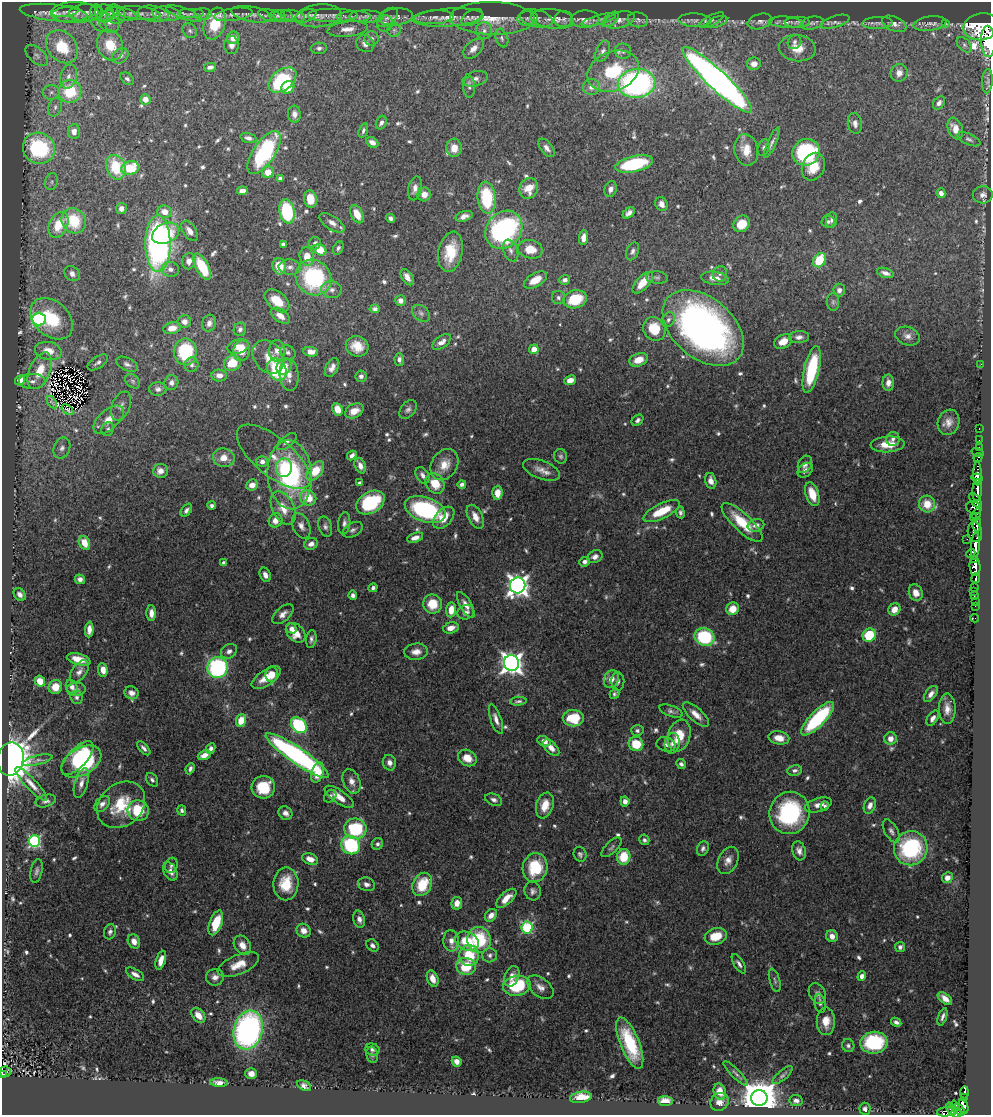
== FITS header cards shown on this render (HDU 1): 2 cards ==
NAXIS1  =                  989
NAXIS2  =                 1113

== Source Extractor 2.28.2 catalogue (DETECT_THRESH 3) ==
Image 989 x 1113 px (HDU 1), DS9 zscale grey, 1 PNG px = 1 image px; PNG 993 x 1117 px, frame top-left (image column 1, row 1113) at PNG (2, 2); each listed source drawn as its Kron ellipse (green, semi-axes under 4 px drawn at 4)
Background 0.616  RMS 0.026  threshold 0.078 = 3 sigma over >= 5 px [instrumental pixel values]
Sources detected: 754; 3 with non-positive FLUX_AUTO (blend fragments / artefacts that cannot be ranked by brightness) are neither listed nor drawn; of the other 751, the 500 brightest by FLUX_AUTO listed and drawn (251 fainter detections omitted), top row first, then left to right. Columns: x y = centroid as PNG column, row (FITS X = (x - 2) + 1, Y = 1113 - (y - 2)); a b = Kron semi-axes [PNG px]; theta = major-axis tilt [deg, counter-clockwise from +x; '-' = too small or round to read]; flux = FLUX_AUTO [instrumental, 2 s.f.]
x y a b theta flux
66 12 13 5 10 5.7
96 12 8 6 88 5
54 13 34 8 -6 26
75 13 24 10 1 21
86 13 17 8 1 14
104 13 10 9 - 7.7
110 13 11 5 31 5
139 13 22 6 -6 15
184 13 19 5 -20 10
115 14 10 9 - 8.1
122 14 15 6 -11 11
153 14 16 8 -9 11
166 14 14 7 -8 13
192 14 13 5 0 7.8
203 14 9 5 2 5.1
233 14 19 6 9 11
251 14 20 7 -11 15
270 15 12 5 -15 8.2
333 15 25 7 0 16
277 16 8 6 1 4.7
283 16 10 6 -6 7
293 16 12 5 -12 6.1
305 16 11 5 20 7.1
319 16 23 11 6 20
354 17 17 5 1 11
366 17 17 6 -1 13
387 17 12 7 38 8.8
396 17 17 8 8 14
434 17 20 7 4 13
472 17 11 7 31 9.2
448 18 35 9 4 33
492 18 42 16 -1 61
528 18 10 7 9 8.5
536 18 17 8 -14 12
552 19 22 10 -7 22
564 19 9 8 - 8.3
585 19 14 8 2 16
610 19 10 5 41 4.3
599 20 17 5 15 7.5
620 20 15 8 15 12
638 20 10 7 -9 6.6
695 20 16 7 -3 10
711 20 14 5 27 5.2
760 21 13 7 15 8.7
109 22 11 10 - 16
717 22 11 5 20 4.4
786 22 17 5 -4 9.8
797 22 12 5 1 6.1
835 22 15 5 17 7.2
98 23 11 5 -44 6.5
812 23 12 6 11 6.8
877 23 15 6 2 7.9
930 23 16 7 8 11
945 23 3 2 - 9.2
215 24 16 10 72 85
385 24 8 7 - 8.9
894 24 13 7 -23 9.7
982 27 18 13 10 6700
347 29 20 7 6 17
394 30 7 7 - 5.3
190 31 8 6 -48 5.3
484 31 8 8 - 8.8
233 38 6 6 - 19
372 38 7 7 - 6
502 38 10 6 -69 5.8
988 41 16 7 -88 3500
794 42 7 6 - 5.3
365 44 9 8 - 9.6
110 45 16 12 -67 58
231 45 9 7 87 9.5
964 45 9 5 -46 5.1
62 47 18 14 -47 81
319 48 8 5 2 6.1
797 48 18 13 -7 29
473 49 12 7 44 13
603 51 11 6 67 7.5
623 51 8 7 - 6.5
37 55 13 7 -42 9.1
120 56 9 7 32 8.9
754 64 7 6 - 14
210 67 6 4 13 6.3
613 71 26 19 22 91
899 73 9 8 - 12
68 76 12 8 75 14
127 79 7 5 -39 4.9
475 79 13 7 15 9.7
282 80 16 10 37 140
717 80 47 9 -43 1300
987 81 12 5 86 5.6
637 83 19 14 6 430
288 87 7 6 - 44
469 87 11 6 -89 6.2
591 87 8 8 - 9.4
70 91 11 11 - 82
51 92 8 7 - 7.3
145 99 5 5 - 14
939 103 7 5 54 7.3
55 107 9 6 73 7.3
294 114 8 6 -85 9.5
381 123 7 5 65 6.3
855 123 10 7 -80 9.3
955 129 11 7 -68 22
363 130 7 4 72 4.2
74 131 7 6 - 12
248 138 8 5 -15 6.6
969 139 12 5 -24 5.3
372 142 6 5 - 10
772 143 17 4 66 6.6
39 148 16 15 - 190
454 148 9 7 -87 18
546 148 10 6 -52 9.1
764 148 8 5 76 4.8
746 150 16 12 -79 30
806 152 14 13 - 170
264 153 25 11 56 190
634 164 19 8 13 130
116 167 12 9 -67 74
813 167 14 11 66 41
130 168 9 6 13 71
268 172 6 6 - 28
280 178 4 3 - 6.2
52 182 8 6 74 6.1
415 188 12 6 77 12
529 188 10 9 - 30
611 189 8 6 69 8.6
242 191 5 4 - 13
941 193 5 4 - 9.3
424 194 7 6 - 17
983 195 10 8 6 8.8
487 198 16 9 -84 120
310 199 9 6 -82 34
661 204 7 6 - 13
121 209 5 5 - 10
287 211 12 7 -79 130
164 212 7 6 - 21
629 213 7 4 40 7.3
357 214 10 6 -63 27
464 216 9 5 18 10
390 218 5 4 - 5.3
831 220 8 5 84 4.9
74 221 13 11 -55 83
828 222 6 6 - 4.8
332 223 14 7 -33 12
741 224 9 7 48 40
58 225 14 9 64 60
504 230 20 17 49 380
189 231 11 6 -56 13
166 233 14 9 25 61
583 238 7 4 83 14
315 243 6 6 - 6.5
158 244 28 12 -90 650
283 244 4 4 - 5
338 248 7 5 64 4.6
530 249 12 9 -11 32
320 250 7 5 -32 47
511 251 11 7 -69 8.1
633 251 9 6 68 6
450 252 20 12 79 55
307 257 9 7 -78 24
819 260 7 6 - 64
189 261 8 6 78 12
279 266 8 6 -78 40
202 267 14 6 -62 80
290 267 11 7 -4 11
170 269 9 7 -15 10
885 273 9 4 -18 8.8
72 274 8 6 -45 11
720 274 8 7 - 5.8
313 277 19 17 -46 200
407 277 9 5 -59 13
657 278 11 6 -4 4.9
715 278 14 6 -8 15
535 280 12 7 31 24
565 280 5 4 - 6
643 283 13 6 48 31
332 290 10 8 -11 10
839 290 6 6 - 7.7
558 298 6 6 - 5
575 299 12 9 15 65
400 300 5 5 - 10
277 301 14 8 -40 37
833 302 9 6 90 4.8
375 309 5 4 - 5.4
421 313 10 7 -38 6.2
280 316 11 6 -36 16
39 319 7 6 - 230
52 319 24 17 -43 120
668 320 8 6 57 6
184 321 7 6 - 11
209 323 8 6 73 11
172 328 9 6 12 20
703 328 46 30 -40 860
240 329 7 6 - 6.2
654 329 12 10 -57 52
908 336 12 9 -19 11
799 337 10 6 4 8.1
783 341 9 6 26 21
442 342 11 6 36 11
357 346 11 10 - 29
238 347 11 7 18 17
534 349 5 5 - 19
48 351 13 9 -11 30
242 351 10 8 76 35
277 351 11 8 87 13
185 352 13 11 -90 130
288 352 8 7 - 6.5
311 352 7 5 -5 14
268 357 18 14 -53 25
399 359 6 5 - 6.9
639 360 9 6 19 25
98 362 12 6 33 6.8
232 363 8 7 - 50
127 364 11 6 -26 6.9
981 364 2 2 - 15
192 365 7 7 - 6.2
284 367 8 7 - 17
332 368 10 6 63 10
277 369 12 9 -61 130
812 369 24 7 77 130
40 371 19 10 67 46
219 375 8 6 -4 11
289 375 16 9 -83 17
361 376 6 5 - 6.2
20 380 5 5 - 20
570 380 6 4 23 13
32 381 13 7 -1 12
133 381 8 6 -42 4.7
171 383 7 7 - 7.6
888 383 8 6 89 12
158 389 8 7 - 7.4
52 402 7 3 -58 4.1
121 406 15 9 67 11
337 409 6 5 - 21
408 409 10 7 53 6.4
67 410 6 3 -37 4.7
354 411 10 6 27 16
108 420 18 10 41 28
637 420 6 4 39 5.3
949 422 13 10 71 15
108 429 7 6 - 5.1
979 429 3 2 - 16
893 439 7 6 - 6.1
979 440 2 2 - 8
287 441 11 5 38 7.9
888 444 17 8 3 35
979 447 2 2 - 12
62 448 11 8 68 9.4
978 453 6 2 -18 25
352 455 5 4 - 6.6
561 456 7 6 - 4.5
274 457 45 19 -39 40
224 458 11 9 -14 23
978 458 5 3 - 37
262 461 6 5 - 7.9
805 464 9 6 63 8.5
445 465 17 12 58 29
360 466 8 5 -65 11
284 468 9 8 - 29
542 470 19 9 -20 17
805 470 8 6 40 6.5
160 471 7 7 - 12
315 471 11 6 50 49
977 474 12 4 -89 450
290 475 34 22 -86 270
422 475 9 6 -60 7.6
977 478 6 4 -12 620
711 481 8 5 -75 12
359 483 3 3 - 4.3
435 483 10 9 - 38
462 484 4 4 - 5.8
252 485 6 5 - 15
977 490 11 5 86 1600
497 493 7 5 86 17
812 494 12 6 -71 31
308 498 8 7 - 36
975 500 8 4 -52 220
370 503 15 10 30 120
927 504 8 8 - 33
212 506 4 3 - 5.3
283 508 18 11 -63 33
974 508 8 6 -23 380
186 510 7 4 53 5.8
425 510 21 12 -19 240
662 511 20 7 26 49
680 512 6 4 -82 4.7
977 514 6 4 79 420
475 517 13 7 -63 18
973 517 3 2 - 200
444 518 13 8 48 32
276 520 7 6 - 21
742 522 26 9 -43 60
344 523 11 6 84 7
977 524 7 3 87 320
756 525 8 6 12 7.9
301 526 13 8 -66 13
325 526 10 6 -74 6.5
353 530 11 6 31 6.1
975 532 10 7 -78 800
415 538 8 4 18 11
967 539 2 2 - 8.8
84 543 7 5 -65 24
311 544 7 5 23 9.4
975 546 14 4 85 2000
971 553 5 3 - 230
595 557 8 6 25 8.5
974 559 4 2 - 310
585 562 5 4 - 7.6
224 563 4 3 - 5.2
975 566 10 5 -85 1200
265 575 7 5 -66 10
976 578 5 3 - 130
80 579 5 4 - 7
518 585 8 7 - 1200
975 587 3 3 - 190
373 588 4 4 - 4.7
973 591 3 2 - 8
916 593 8 6 -69 15
20 594 7 5 -51 7.7
353 595 4 4 - 6.9
975 596 4 3 - 61
975 601 2 2 - 7.9
432 604 9 9 - 42
466 605 15 6 -60 13
975 606 2 2 - 8.3
733 609 6 6 - 24
894 609 6 5 - 18
451 610 7 5 84 23
466 612 8 7 - 9.1
151 613 8 5 -90 12
283 614 13 7 41 11
975 618 4 2 - 8.2
291 628 5 5 - 7.4
451 628 8 5 16 16
89 629 8 4 86 11
296 633 11 8 -45 28
869 635 7 6 - 73
704 637 10 8 -22 130
311 639 9 5 81 5.9
229 651 8 7 - 8.4
416 652 12 8 4 14
79 659 12 5 -15 24
511 663 8 7 - 1300
217 668 10 10 - 250
103 670 7 4 -83 18
79 672 13 7 54 9.9
272 674 8 6 83 27
266 678 17 7 34 27
611 679 9 7 66 17
40 681 6 5 - 23
618 682 9 6 -88 5.7
55 687 7 6 - 25
72 687 7 5 -62 7.1
76 689 9 6 3 7
131 693 7 6 - 10
615 694 5 4 - 4.3
931 694 9 5 53 10
77 697 7 6 - 5.5
518 701 8 3 6 4.2
947 709 15 8 -89 17
671 711 12 5 -20 6.1
696 714 16 6 -43 17
573 718 11 8 -1 66
933 718 8 5 57 8.5
496 719 16 5 -71 11
818 719 22 7 46 180
241 720 6 5 - 35
299 725 9 6 -46 200
637 730 6 5 - 5.1
679 735 16 11 73 42
779 738 10 6 -11 20
890 739 6 6 - 15
544 741 7 5 -24 12
672 743 10 7 81 10
636 744 7 7 - 52
666 744 10 7 -14 6.4
144 748 8 4 -48 6.4
551 748 10 5 -44 14
211 749 5 4 - 6.5
204 755 6 4 23 12
297 756 38 8 -34 490
77 758 21 9 47 110
467 758 10 8 -28 25
10 759 17 13 79 2300
37 760 15 4 13 6.6
81 762 22 13 31 190
389 763 8 6 -78 10
681 764 5 4 - 5.2
190 769 6 4 66 5.3
795 770 7 5 8 5.6
317 773 10 6 73 31
152 780 7 5 -54 5.1
351 781 13 8 -68 13
81 783 15 6 74 13
31 784 22 5 -47 17
263 787 11 11 - 62
330 796 7 5 47 4.2
339 797 17 6 -35 22
494 800 9 5 -21 6.9
46 801 10 6 15 6.5
625 801 5 4 - 9.3
102 804 9 6 46 9
121 805 26 21 41 76
545 805 13 8 73 28
818 805 14 7 16 13
870 805 8 5 69 10
825 806 4 4 - 4.1
182 810 5 4 - 4.9
138 811 10 10 - 58
285 813 7 6 - 8
790 813 21 20 - 210
355 829 11 10 - 130
891 831 13 6 -60 7.5
644 840 5 5 - 4.3
34 841 6 5 - 290
377 844 6 5 - 4.5
351 845 9 9 - 170
612 847 13 5 44 5.3
703 848 7 5 66 5.5
911 848 17 16 - 200
799 851 10 6 -73 10
580 854 7 6 - 4.8
624 857 8 7 - 47
310 859 8 5 -21 17
728 860 14 9 62 15
171 865 8 6 69 4.7
535 868 14 12 77 72
37 871 12 6 78 6.2
170 871 9 6 -61 9.5
947 878 5 5 - 13
286 884 16 12 89 52
367 884 9 6 -19 7.8
422 884 12 9 63 60
533 891 9 8 - 7.1
506 898 12 6 43 24
457 903 6 5 - 15
491 915 7 5 48 13
359 919 9 5 -75 8.8
216 923 13 6 70 50
527 927 6 5 - 190
304 931 7 6 - 13
110 932 8 6 72 5.7
716 936 11 8 18 39
832 936 6 5 - 13
479 940 13 11 -87 110
134 941 7 6 - 13
451 941 10 8 -84 14
467 941 12 9 -28 51
242 945 10 8 -57 19
372 945 7 5 -41 5.5
900 947 5 5 - 5.7
469 955 10 10 - 60
490 955 7 7 - 6.3
161 960 10 4 73 15
739 964 11 5 -58 6.8
238 965 22 9 23 29
466 966 10 8 -17 65
135 974 10 5 -29 10
512 976 10 7 67 13
862 976 5 4 - 9.3
215 977 9 8 - 11
433 979 8 5 -69 19
775 980 12 5 -74 4.9
517 986 14 10 9 110
540 987 15 9 -39 14
817 993 11 8 -64 7.2
945 999 8 5 -40 13
820 1004 9 5 -80 4.6
198 1015 8 6 -51 20
942 1017 9 4 72 5.9
826 1021 14 9 -90 23
896 1022 5 4 - 6.1
248 1030 20 14 74 550
630 1043 27 9 -68 94
874 1043 14 11 7 150
848 1046 6 6 - 5
372 1049 7 6 - 5.5
372 1055 8 5 -77 4.7
457 1061 5 4 - 12
5 1072 5 5 - 73
736 1073 16 4 -45 6.4
2 1074 4 3 - 43
251 1074 5 5 - 11
783 1075 12 5 41 4.8
219 1083 9 4 -5 9.5
304 1086 7 4 -26 7.6
720 1092 8 6 -74 22
965 1092 6 3 88 160
581 1097 11 5 9 31
964 1097 4 3 - 150
759 1098 8 8 - 6300
665 1101 7 5 -3 24
796 1101 6 5 - 6.7
719 1102 9 8 - 14
955 1106 6 3 -77 170
963 1106 7 4 -68 430
865 1109 6 5 - 7.5
951 1109 7 3 -65 97
959 1110 6 3 -52 270
947 1111 10 4 8 270
956 1113 5 3 - 220
At the frame edge (FLAGS 8, measured only in part): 4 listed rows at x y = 982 27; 988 41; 2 1074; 956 1113
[251 fainter detections neither listed nor drawn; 3 non-positive-flux detections neither listed nor drawn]